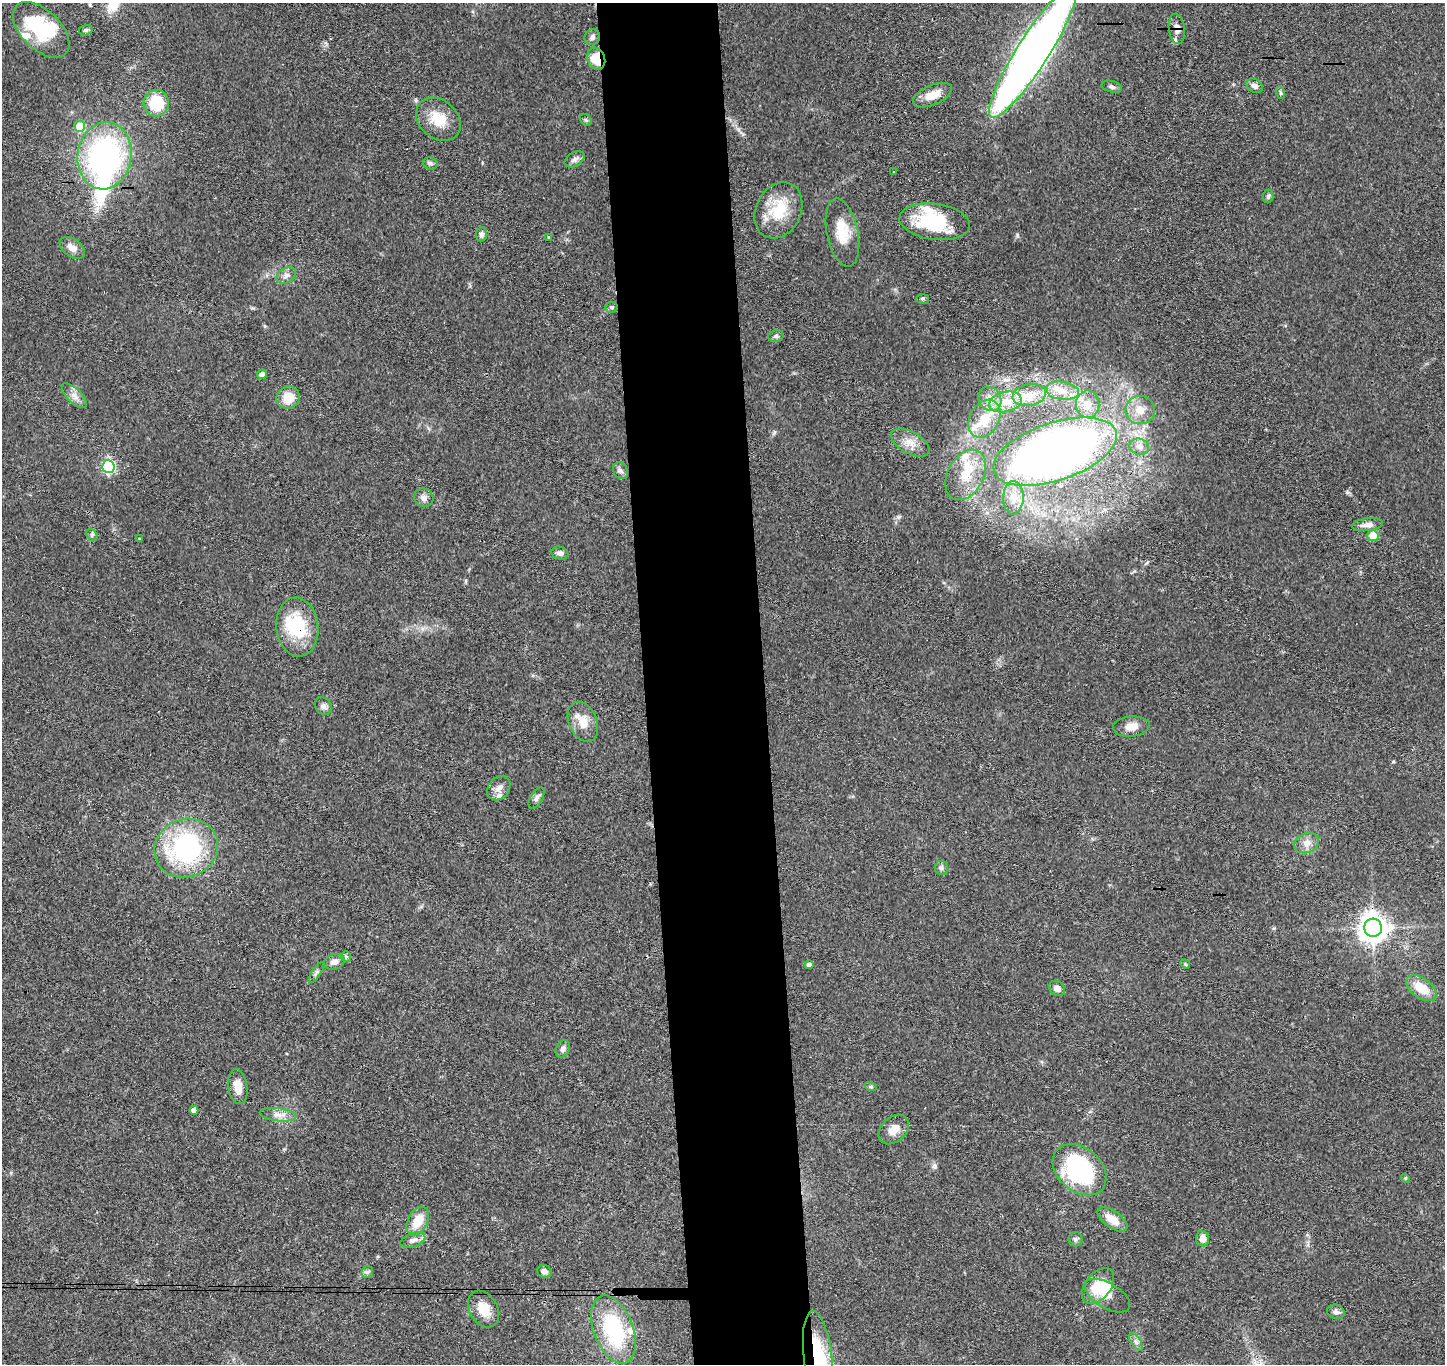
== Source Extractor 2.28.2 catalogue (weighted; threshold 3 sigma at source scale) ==
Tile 5 of 3 x 3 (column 2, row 2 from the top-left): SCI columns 1501-2943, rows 1514-2875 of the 4442 x 4368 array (HDU 1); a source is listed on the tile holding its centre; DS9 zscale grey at full resolution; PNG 1447 x 1366 px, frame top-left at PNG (2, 3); each listed source drawn as its Kron ellipse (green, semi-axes under 4 px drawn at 4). Shown black and unused: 8% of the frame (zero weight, under 3 of 4 exposures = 6% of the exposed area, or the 3 px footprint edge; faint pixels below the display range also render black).
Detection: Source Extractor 2.28.2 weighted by HDU 2 'WHT'; one run over the whole footprint, this tile lists its part. Background 0.0792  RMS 0.0058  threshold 0.0261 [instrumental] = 3 sigma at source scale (4.5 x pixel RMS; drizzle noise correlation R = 1.50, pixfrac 1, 0.05/0.05 arcsec/px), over >= 5 px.
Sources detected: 108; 3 inside a brighter object's white glare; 1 cosmic-ray / hot-pixel residue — neither listed nor drawn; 13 inside a brighter listed object's ellipse — not listed separately; the other 91 listed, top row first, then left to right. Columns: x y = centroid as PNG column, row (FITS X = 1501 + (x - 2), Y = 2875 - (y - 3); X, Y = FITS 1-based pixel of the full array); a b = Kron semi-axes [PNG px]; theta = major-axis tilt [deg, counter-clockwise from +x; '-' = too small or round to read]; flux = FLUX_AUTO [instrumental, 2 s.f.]
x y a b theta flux
1177 29 15 8 -83 4.1
41 30 34 19 -44 42
86 30 7 5 16 1.1
592 37 8 7 - 1.9
1033 52 78 16 58 630
596 59 11 8 -71 14
1255 86 8 6 -34 2.8
1112 87 10 5 -14 1.8
1281 93 6 4 -73 0.92
932 95 20 10 24 8.2
156 103 13 12 - 24
438 119 25 19 -42 14
586 120 6 5 - 1
80 126 5 5 - 16
104 156 34 27 81 130
574 159 11 7 32 2.2
430 164 7 6 - 1.5
894 172 3 2 - 0.61
1268 196 6 5 - 1.1
778 210 29 22 64 22
935 222 35 18 -7 38
842 233 34 15 -78 15
481 234 7 5 84 1.9
549 237 3 3 - 1.1
72 248 14 9 -36 4.6
286 275 11 7 31 2.7
923 299 6 5 - 0.88
612 307 6 5 - 1.2
776 336 8 6 15 1.3
262 374 5 4 - 2.8
1062 391 16 9 -8 6.3
1029 395 17 11 11 7.3
74 396 16 7 -45 4
288 398 12 11 - 11
990 399 12 11 - 5.7
1005 402 16 10 12 7.4
1088 404 14 11 89 6.2
1140 410 15 14 - 8.1
984 419 20 14 61 13
910 443 21 11 -29 7.5
1139 447 10 8 -14 3.3
1055 452 64 29 18 470
108 466 6 6 - 85
620 471 9 7 -58 1.9
966 475 27 18 61 17
424 498 10 9 - 3
1013 498 17 10 88 6.3
1368 525 15 6 7 3.6
92 535 6 5 - 1.1
1373 536 5 5 - 8.7
140 538 3 3 - 2
560 553 8 6 -14 2.3
297 627 29 21 -84 32
323 706 9 7 -47 2.4
583 722 21 14 -66 8.9
1131 726 18 10 5 6
499 788 13 10 47 3.8
537 798 11 6 59 2.1
1307 843 13 10 22 4.5
186 848 32 29 21 89
941 868 7 6 - 1.6
1373 928 9 9 - 740
346 957 5 4 - 0.92
334 962 10 7 18 3.2
1185 964 5 4 - 0.63
809 965 4 4 - 1.9
316 973 12 4 56 1.4
1057 988 9 7 -42 3.3
1421 988 17 10 -36 13
563 1049 9 6 62 2.4
238 1087 17 9 -81 6.9
871 1087 6 4 -18 0.8
194 1110 4 4 - 4.2
278 1115 18 6 -7 4.1
894 1130 17 12 42 6.5
1080 1170 30 22 -41 76
1406 1178 4 4 - 0.82
1112 1219 17 8 -35 9.1
418 1221 15 10 62 11
1075 1239 7 7 - 1.5
1203 1239 8 6 -77 4.9
413 1240 13 7 19 2.7
544 1271 7 6 - 2.1
367 1272 6 6 - 1.3
1098 1286 21 12 52 16
1107 1296 25 12 -31 6.8
483 1309 19 14 -59 10
1336 1312 9 7 -18 2
613 1330 36 20 -69 53
1136 1342 10 5 -54 1.9
818 1358 47 14 -83 46
Overlapping masked pixels (flux is a lower limit): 6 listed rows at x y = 1177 29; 1033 52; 596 59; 1029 395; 297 627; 818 1358
Isophote crosses this tile's border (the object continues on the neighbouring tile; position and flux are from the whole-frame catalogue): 2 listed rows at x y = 1033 52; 818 1358
Unlisted compact peaks at least as high as the median listed source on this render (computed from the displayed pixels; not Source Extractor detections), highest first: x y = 1017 235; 899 517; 935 1167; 1274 928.